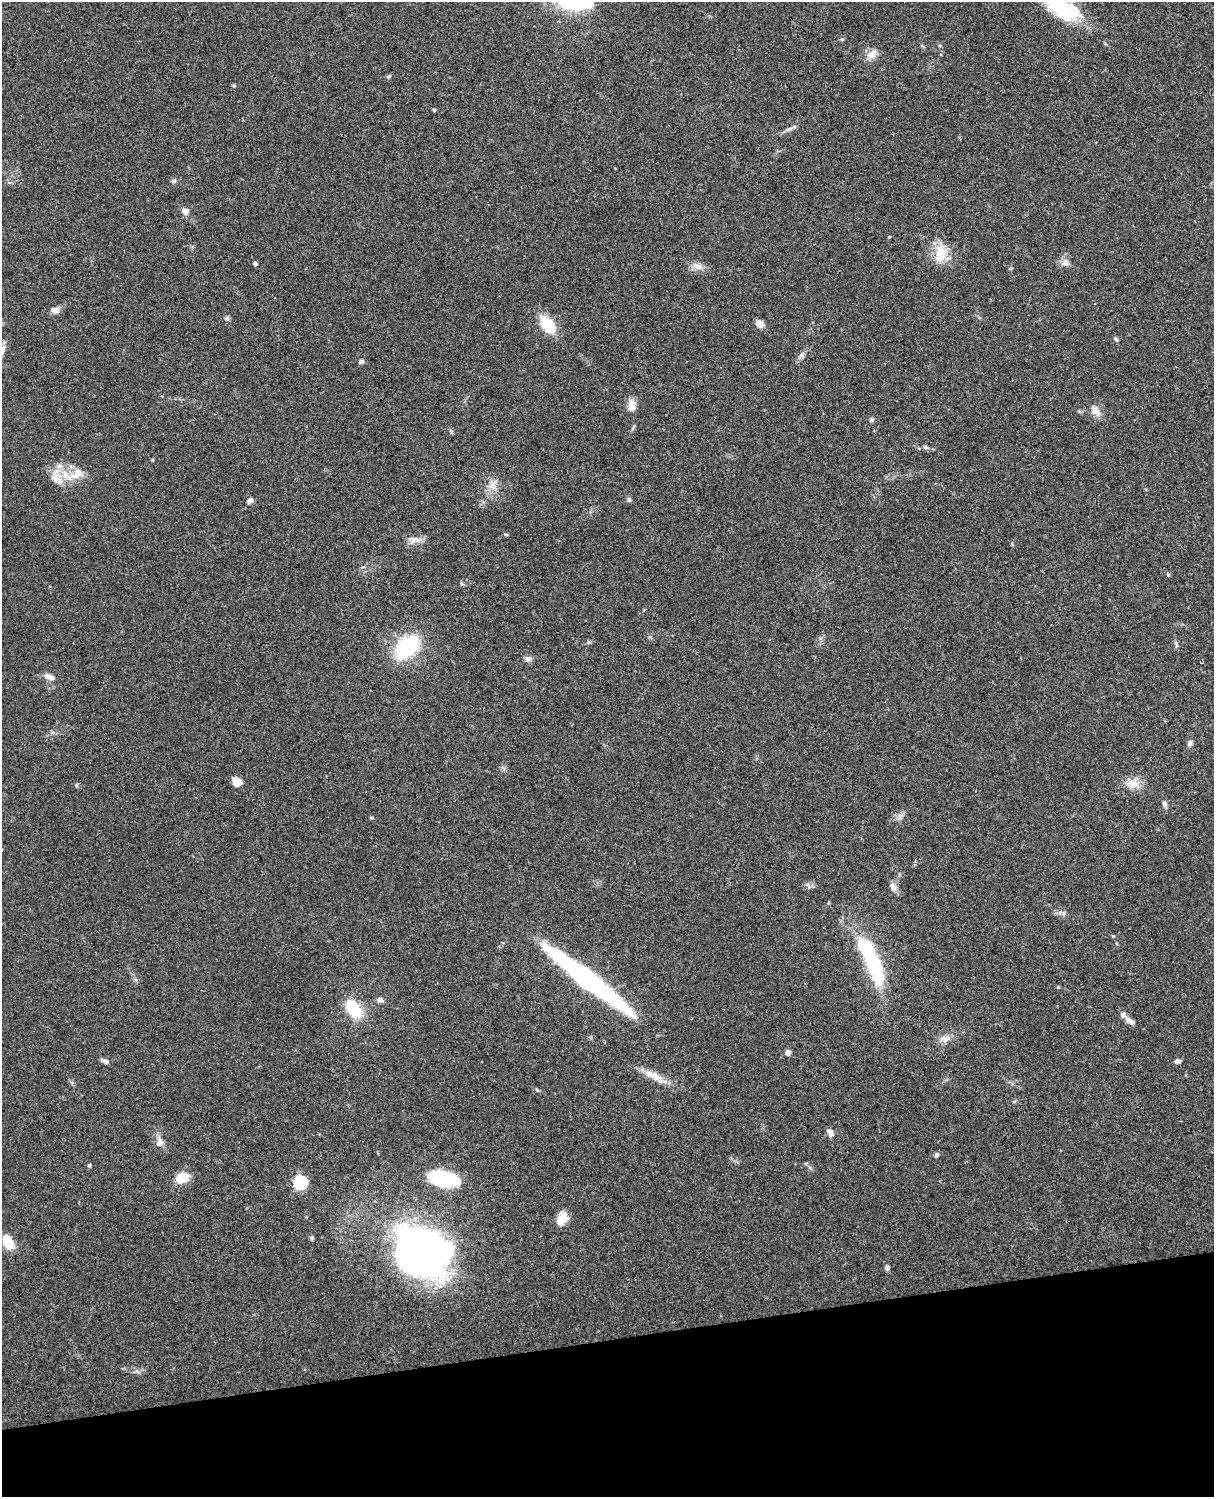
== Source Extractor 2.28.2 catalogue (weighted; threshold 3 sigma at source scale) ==
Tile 10 of 4 x 3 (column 2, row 3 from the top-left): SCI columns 1331-2542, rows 164-1658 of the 5088 x 4926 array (HDU 1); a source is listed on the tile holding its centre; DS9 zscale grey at full resolution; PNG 1216 x 1499 px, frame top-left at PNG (2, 2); no overlay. Shown black and unused: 10% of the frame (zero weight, under 3 of 4 exposures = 6% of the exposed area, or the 3 px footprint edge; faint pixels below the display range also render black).
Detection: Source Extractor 2.28.2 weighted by HDU 2 'WHT'; one run over the whole footprint, this tile lists its part. Background 0.0793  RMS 0.0058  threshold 0.0261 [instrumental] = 3 sigma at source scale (4.5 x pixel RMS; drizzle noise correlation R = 1.50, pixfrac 1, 0.05/0.05 arcsec/px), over >= 5 px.
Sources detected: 66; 4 inside a brighter listed object's ellipse — not listed separately; the other 62 listed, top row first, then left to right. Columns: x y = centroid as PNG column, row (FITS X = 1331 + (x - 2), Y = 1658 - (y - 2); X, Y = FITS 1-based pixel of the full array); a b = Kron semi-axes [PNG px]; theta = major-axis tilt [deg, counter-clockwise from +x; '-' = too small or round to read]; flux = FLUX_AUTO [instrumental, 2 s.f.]
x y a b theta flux
1061 6 55 23 -41 44
842 39 6 4 18 0.65
872 54 16 10 42 4.8
389 76 6 4 18 0.72
434 110 5 4 - 0.63
790 129 10 3 21 1.5
174 181 7 5 0 1.2
185 211 8 7 - 3
940 254 25 16 90 12
1065 263 11 9 -78 3.2
255 264 4 4 - 1.5
698 266 14 7 -20 3.7
55 310 11 7 -6 3.1
227 318 7 5 23 1.3
760 324 7 6 - 5.3
547 325 21 12 -55 17
1116 339 6 4 -28 0.96
2 351 17 7 73 3.3
361 361 6 5 - 1.3
631 405 16 10 -89 4.5
1096 411 19 8 -57 3.9
871 420 7 5 7 1
925 447 7 4 -18 1
59 466 8 7 - 2.5
76 474 28 12 30 10
492 486 13 9 -57 4.5
629 500 7 5 -74 1.1
250 501 8 6 43 2.1
506 535 4 4 - 0.75
415 539 16 7 6 3.8
1168 574 6 3 -20 0.65
1176 646 7 4 -90 1
407 647 22 15 41 46
528 659 9 6 10 1.7
47 676 9 8 - 2.5
1190 743 8 6 74 1.7
237 782 8 7 - 7.8
1133 784 16 11 -7 6.3
1164 804 8 6 -75 1.6
893 888 9 8 - 2.5
872 960 64 16 -67 52
588 980 94 15 -38 130
380 1000 8 6 -25 2
353 1008 26 14 -55 19
1130 1021 14 6 -37 2.7
945 1039 13 8 1 3.6
788 1053 5 5 - 3.2
105 1061 9 5 -18 2.3
1177 1061 7 5 9 1.6
655 1076 20 11 -32 7.3
830 1133 10 7 -63 2.7
159 1142 14 9 85 3.7
936 1155 6 5 - 1.1
89 1165 5 4 - 0.88
182 1178 11 8 24 15
444 1179 26 13 -12 46
300 1183 6 6 - 71
562 1219 15 10 60 7.7
311 1238 6 4 -90 0.85
8 1242 14 9 -62 13
421 1251 34 28 -26 420
887 1268 6 6 - 1.3
Isophote crosses this tile's border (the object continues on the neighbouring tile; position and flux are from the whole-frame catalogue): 2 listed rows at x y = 1061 6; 2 351
Unlisted compact peaks at least as high as the median listed source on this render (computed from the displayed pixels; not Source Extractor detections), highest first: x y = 801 355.